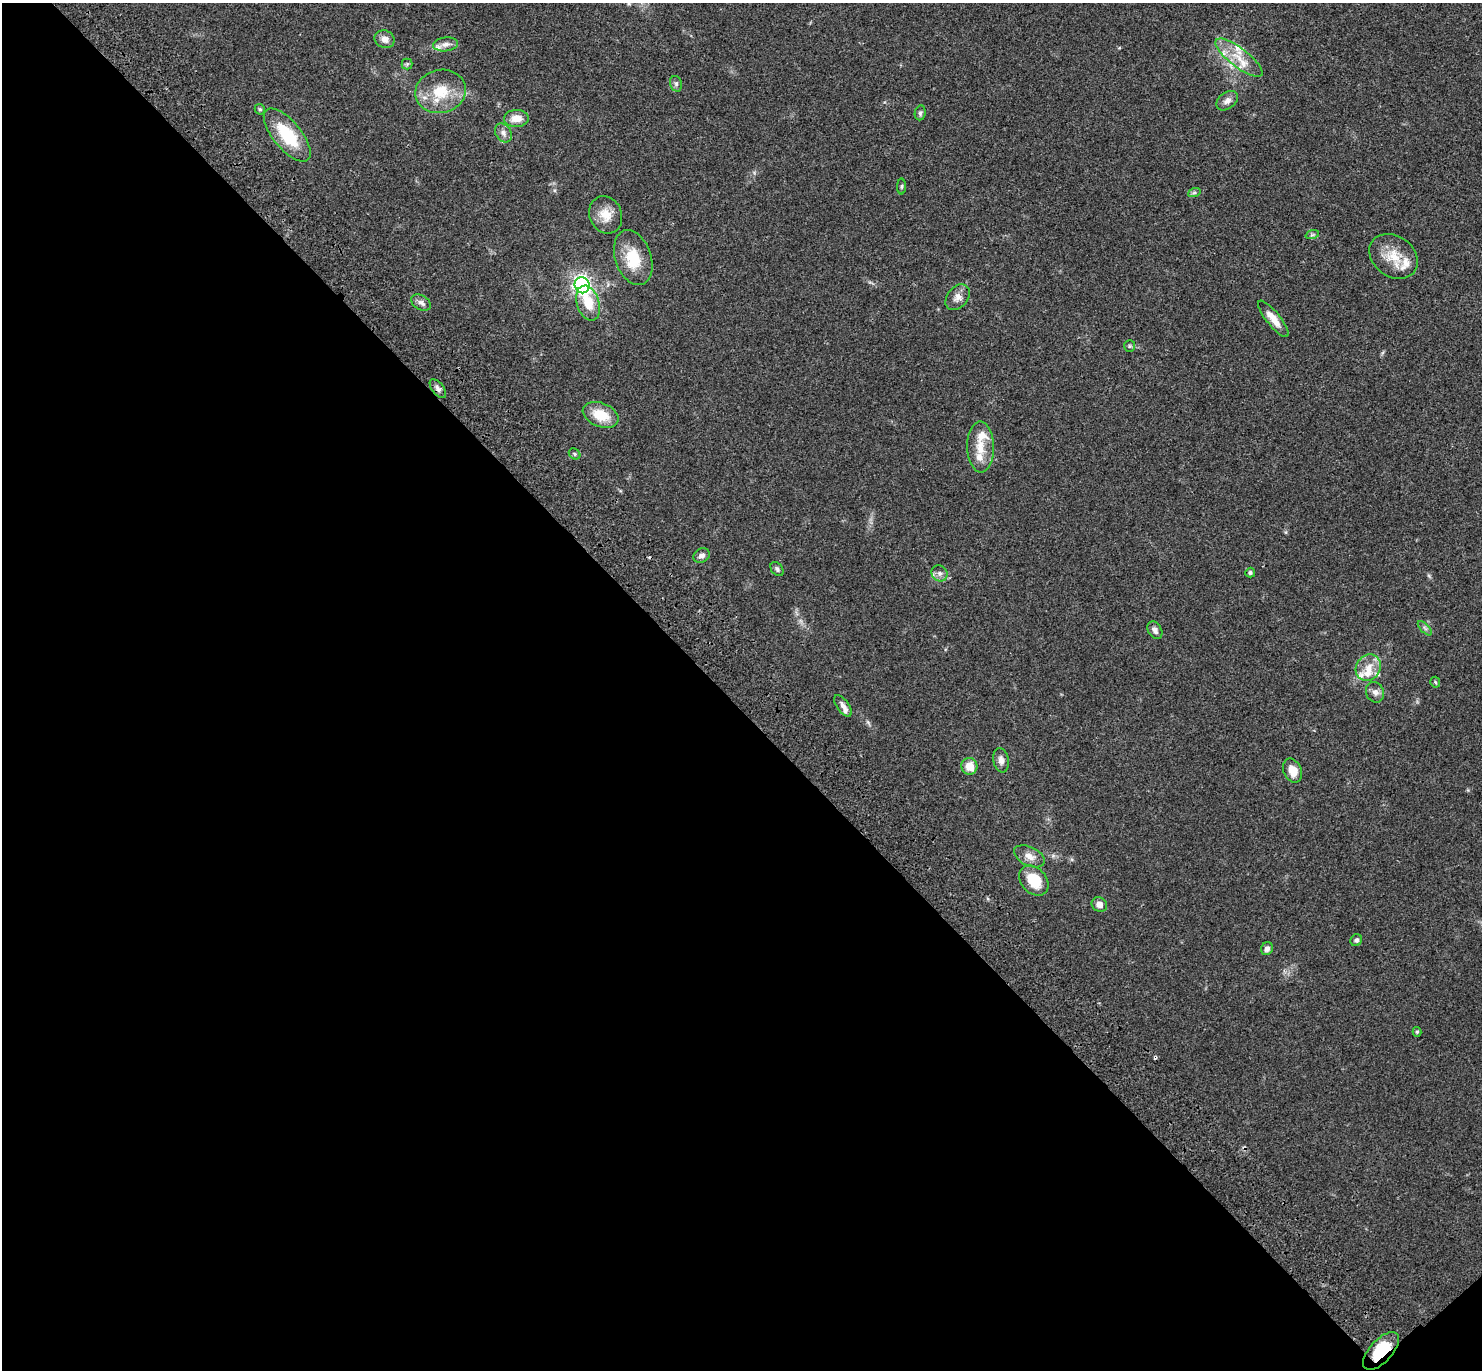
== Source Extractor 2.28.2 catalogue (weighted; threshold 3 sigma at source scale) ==
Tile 14 of 4 x 4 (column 2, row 4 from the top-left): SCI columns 1577-3056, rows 247-1614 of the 6116 x 6106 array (HDU 1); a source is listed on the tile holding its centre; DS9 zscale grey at full resolution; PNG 1484 x 1372 px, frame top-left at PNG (2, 3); each listed source drawn as its Kron ellipse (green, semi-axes under 4 px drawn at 4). Shown black and unused: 49% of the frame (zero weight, under 3 of 4 exposures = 6% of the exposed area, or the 3 px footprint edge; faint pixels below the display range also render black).
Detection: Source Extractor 2.28.2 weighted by HDU 2 'WHT'; one run over the whole footprint, this tile lists its part. Background 0.0515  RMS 0.0053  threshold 0.0238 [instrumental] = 3 sigma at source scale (4.5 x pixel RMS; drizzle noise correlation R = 1.50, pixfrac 1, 0.05/0.05 arcsec/px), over >= 5 px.
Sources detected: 61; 1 cosmic-ray / hot-pixel residue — neither listed nor drawn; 12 inside a brighter listed object's ellipse — not listed separately; the other 48 listed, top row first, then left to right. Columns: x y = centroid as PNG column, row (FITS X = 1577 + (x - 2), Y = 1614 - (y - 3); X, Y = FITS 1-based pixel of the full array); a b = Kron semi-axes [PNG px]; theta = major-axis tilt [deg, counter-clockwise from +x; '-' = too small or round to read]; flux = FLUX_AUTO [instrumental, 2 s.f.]
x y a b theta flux
385 39 10 8 -22 3.2
446 44 12 7 6 2.8
1239 58 29 9 -38 9.5
407 64 5 5 - 0.82
676 84 8 6 -73 1.4
440 91 25 21 12 17
1227 101 12 8 38 2.9
260 109 6 4 -43 0.73
920 113 7 5 81 1.2
516 118 12 8 2 5.6
503 133 10 7 -56 2.3
287 135 32 14 -50 24
902 186 8 4 89 0.8
1194 193 6 4 19 0.88
606 215 19 16 -66 8
1312 235 7 4 18 0.92
1393 256 26 20 -36 13
633 258 28 18 -71 16
582 285 8 7 - 170
958 297 14 10 50 3.7
421 302 11 7 -30 2
588 303 18 11 -72 11
1273 319 23 7 -51 5.8
1130 346 6 5 - 0.81
438 389 11 5 -52 1.9
601 415 18 12 -21 12
981 447 25 13 -88 9
575 454 6 5 - 0.8
702 556 8 7 - 2
777 569 8 5 -54 1.2
939 573 8 7 - 2.1
1250 573 5 5 - 1
1425 628 9 3 -45 1
1155 630 9 6 -59 2.1
1368 668 14 12 55 6.3
1435 682 5 5 - 0.71
1375 692 10 9 - 2.5
843 706 12 6 -54 2.4
1001 760 12 7 -80 2.8
969 766 8 8 - 6.6
1292 771 12 9 -67 6.2
1029 856 16 9 -27 4.5
1034 881 17 12 -48 14
1099 905 8 7 - 2.8
1356 940 6 5 - 1.4
1267 949 6 5 - 2.1
1417 1032 5 4 - 0.79
1381 1351 23 11 47 19
Overlapping masked pixels (flux is a lower limit): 2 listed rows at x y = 438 389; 1381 1351